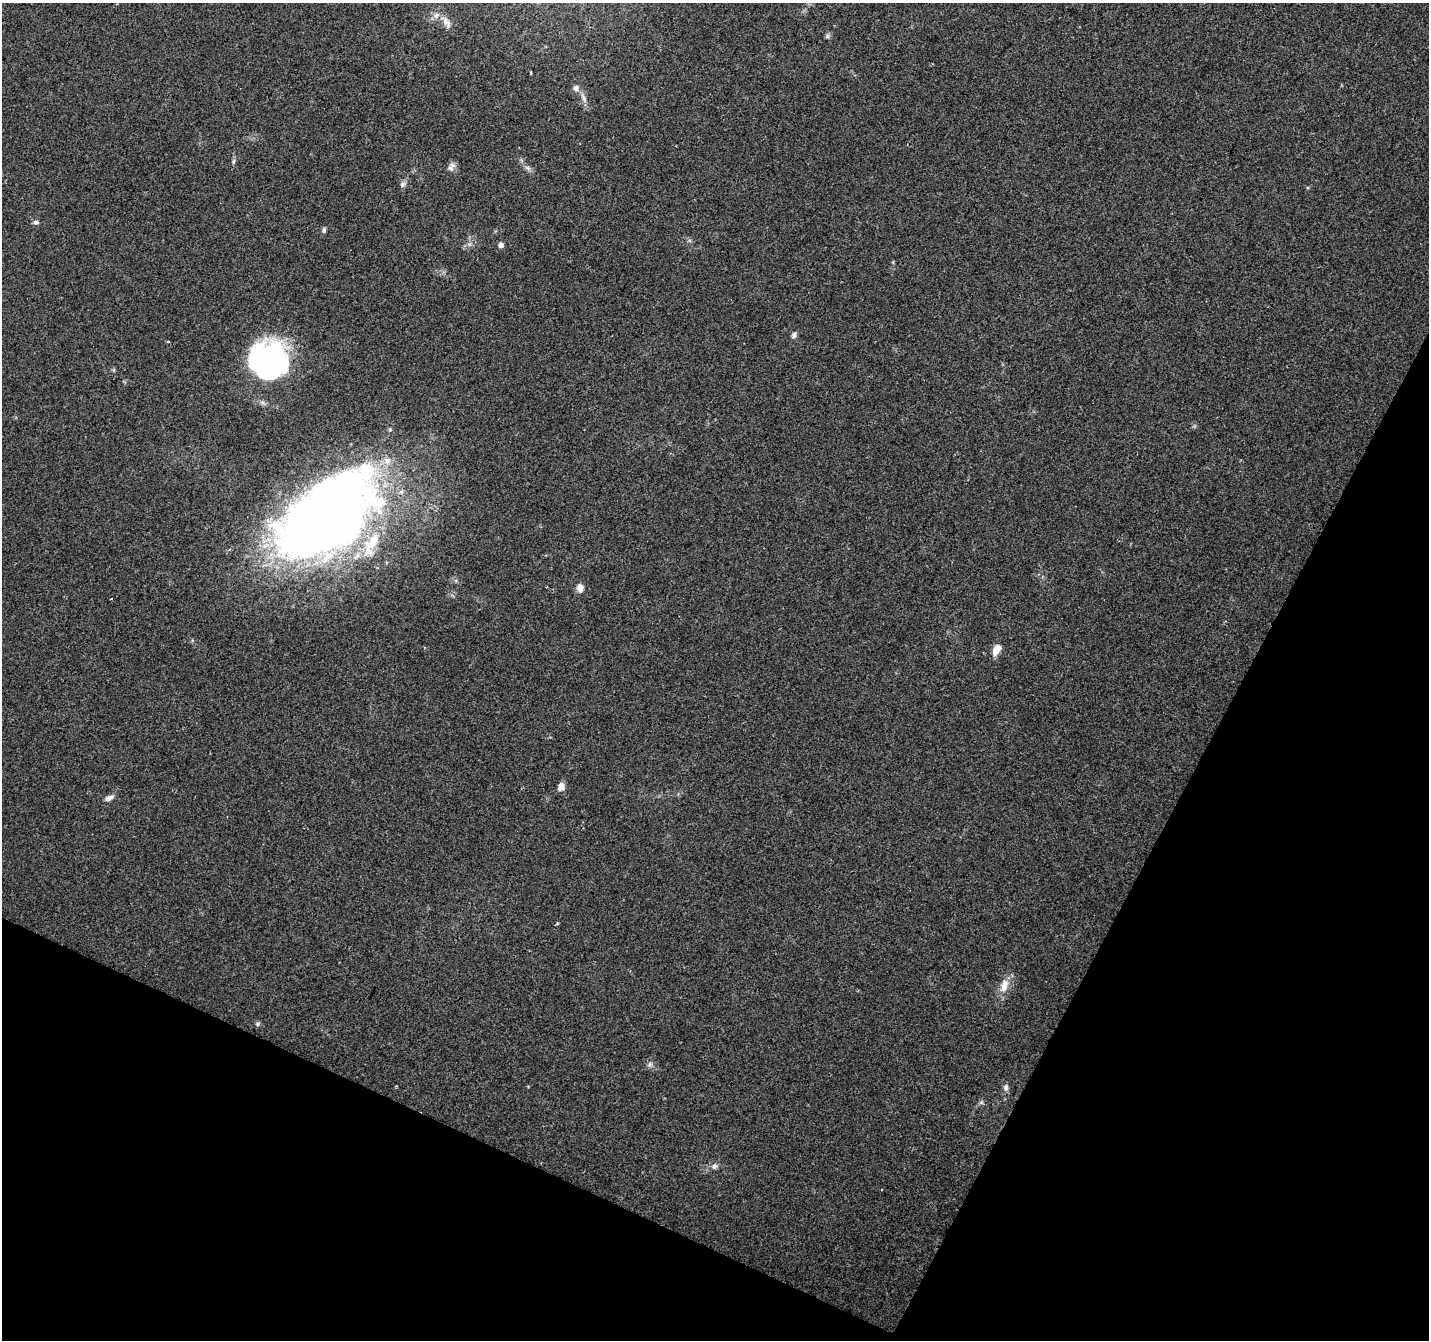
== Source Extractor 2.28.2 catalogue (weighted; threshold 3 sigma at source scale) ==
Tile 15 of 4 x 4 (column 3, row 4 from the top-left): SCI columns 2856-4282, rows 205-1542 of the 5720 x 5825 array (HDU 1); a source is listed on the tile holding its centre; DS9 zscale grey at full resolution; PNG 1431 x 1342 px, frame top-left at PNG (2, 3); no overlay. Shown black and unused: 24% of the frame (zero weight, under 2 of 3 exposures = <1% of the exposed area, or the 3 px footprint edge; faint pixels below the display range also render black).
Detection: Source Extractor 2.28.2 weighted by HDU 2 'WHT'; one run over the whole footprint, this tile lists its part. Background 0.0704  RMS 0.0063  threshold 0.0286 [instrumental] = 3 sigma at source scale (4.5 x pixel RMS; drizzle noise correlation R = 1.50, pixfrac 1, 0.0396/0.0396 arcsec/px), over >= 5 px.
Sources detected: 34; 6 inside a brighter object's white glare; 1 cosmic-ray / hot-pixel residue — not listed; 3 inside a brighter listed object's ellipse — not listed separately; the other 24 listed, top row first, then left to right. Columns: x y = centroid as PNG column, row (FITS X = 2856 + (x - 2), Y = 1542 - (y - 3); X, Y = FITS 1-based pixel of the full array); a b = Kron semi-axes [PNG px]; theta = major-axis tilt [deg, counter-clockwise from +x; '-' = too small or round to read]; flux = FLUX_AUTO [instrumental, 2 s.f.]
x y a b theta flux
446 22 21 9 -55 5.9
828 36 7 6 - 1.4
531 73 3 3 - 1
576 88 9 7 -90 2.4
583 98 14 4 -68 2.8
234 161 7 4 70 1
453 165 9 6 -39 2.2
402 184 8 6 70 1.7
36 222 8 5 -8 1.5
324 230 6 5 - 1.3
501 245 5 4 - 3.9
794 335 8 6 55 1.9
168 341 3 3 - 0.76
268 358 45 40 75 88
326 518 114 61 26 630
580 588 11 8 -83 3.5
996 649 13 7 62 6.5
561 786 9 7 62 3.7
109 798 13 6 22 2.8
1004 986 20 10 75 7.6
258 1024 7 5 2 1.2
650 1064 7 5 45 1.4
1006 1087 9 6 86 2.1
714 1166 8 7 - 2